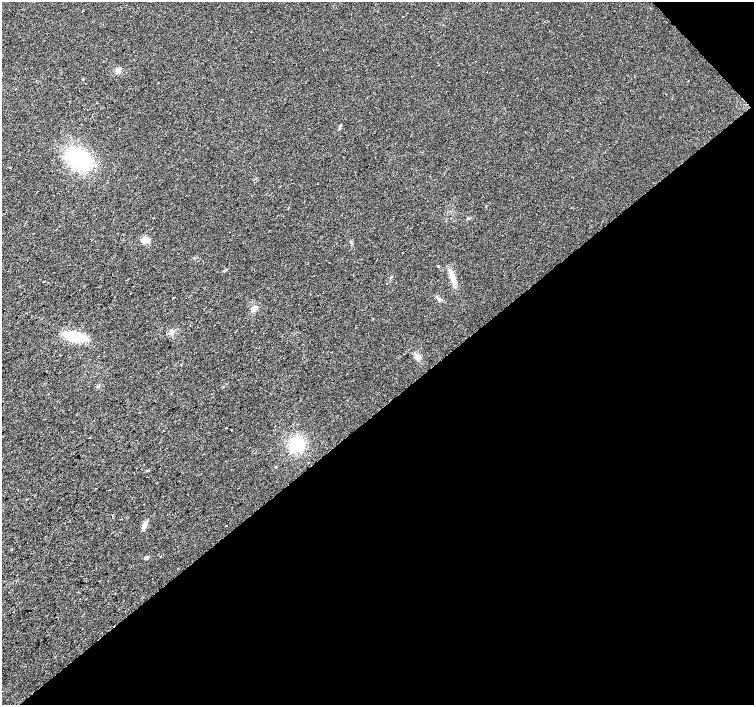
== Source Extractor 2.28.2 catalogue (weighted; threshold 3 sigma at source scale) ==
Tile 12 of 4 x 4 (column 4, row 3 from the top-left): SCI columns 4515-6018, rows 1619-3024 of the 6018 x 5985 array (HDU 1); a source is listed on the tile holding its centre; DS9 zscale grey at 2 x 2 block average (1 PNG px = mean of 2 x 2 image px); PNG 756 x 707 px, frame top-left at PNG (2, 2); no overlay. Shown black and unused: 43% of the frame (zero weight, under 2 of 3 exposures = <1% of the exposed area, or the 3 px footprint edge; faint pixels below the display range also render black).
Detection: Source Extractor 2.28.2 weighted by HDU 2 'WHT'; one run over the whole footprint, this tile lists its part. Background 0.024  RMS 0.0063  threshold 0.0282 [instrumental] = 3 sigma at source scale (4.5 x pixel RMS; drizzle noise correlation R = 1.50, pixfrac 1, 0.0396/0.0396 arcsec/px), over >= 5 px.
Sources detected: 16; all 16 listed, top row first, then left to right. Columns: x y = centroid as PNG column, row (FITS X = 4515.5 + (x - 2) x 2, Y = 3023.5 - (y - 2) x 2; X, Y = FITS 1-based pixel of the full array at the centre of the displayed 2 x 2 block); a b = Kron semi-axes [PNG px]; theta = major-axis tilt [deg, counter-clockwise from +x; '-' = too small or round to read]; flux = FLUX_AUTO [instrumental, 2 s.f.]
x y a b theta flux
403 16 2 2 - 1
118 70 6 5 - 6.2
16 89 2 2 - 0.62
79 159 22 17 -34 120
468 218 3 2 - 1.1
145 240 8 7 - 8.6
438 266 2 2 - 3.5
452 276 19 5 -74 12
439 300 4 4 - 3.3
254 309 7 5 40 6.1
76 337 18 9 -8 49
417 357 7 5 45 5
231 430 2 2 - 0.98
297 445 16 13 44 43
144 525 10 5 60 5.5
146 558 4 3 - 3.5
Diffuse or blended objects may show on this block-average render without a row.